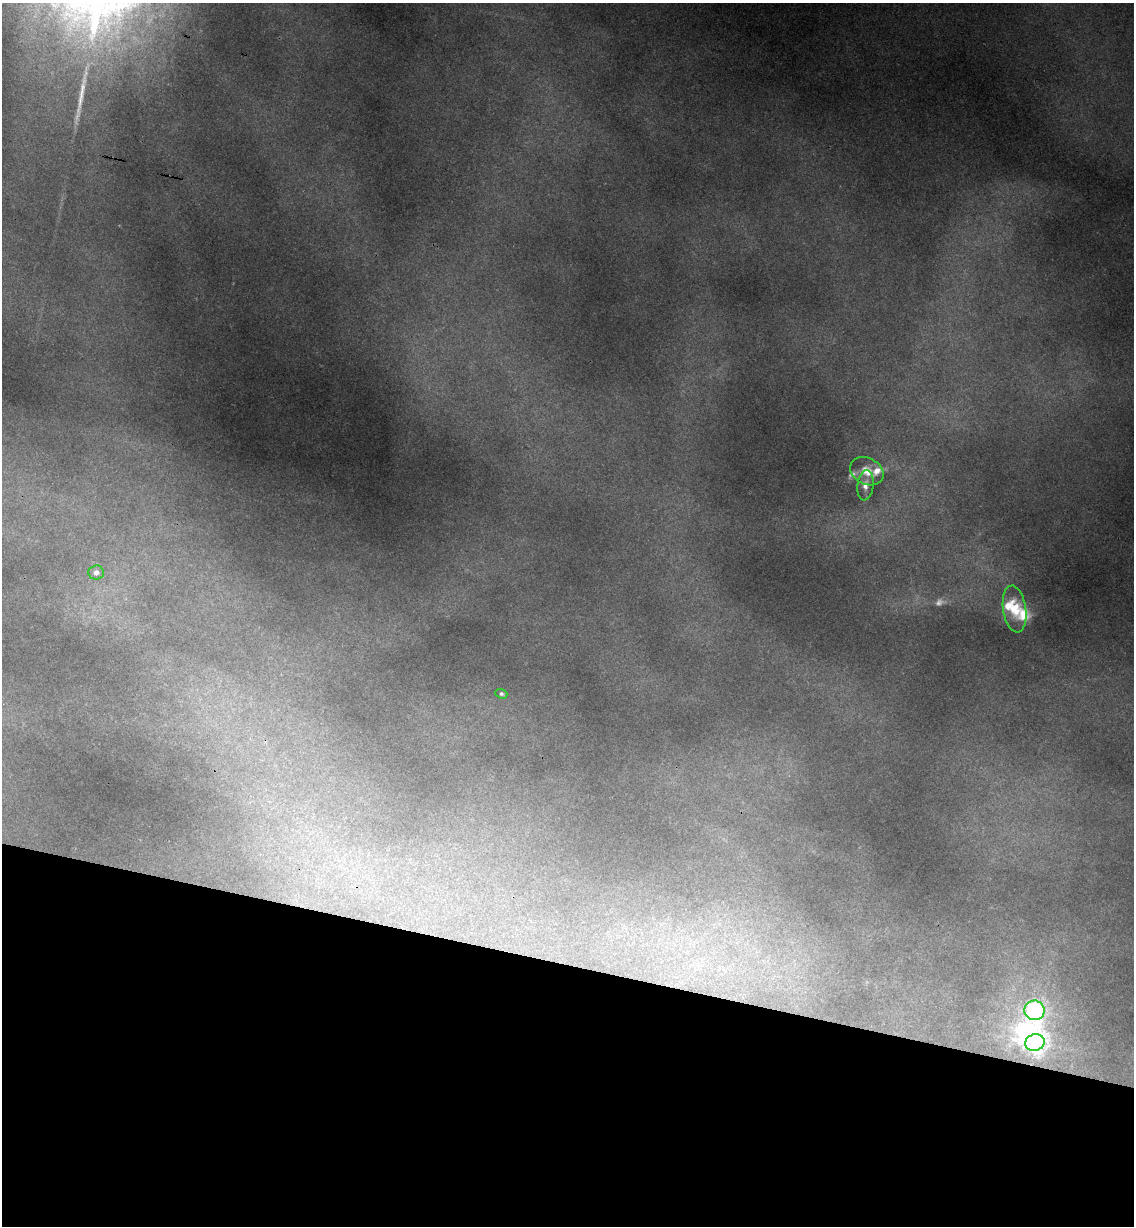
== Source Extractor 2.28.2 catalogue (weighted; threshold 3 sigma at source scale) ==
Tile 15 of 4 x 4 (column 3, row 4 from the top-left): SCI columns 2437-3568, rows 18-1241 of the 4993 x 4930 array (HDU 1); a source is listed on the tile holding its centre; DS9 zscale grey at full resolution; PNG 1136 x 1228 px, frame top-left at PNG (2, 3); each listed source drawn as its Kron ellipse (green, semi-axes under 4 px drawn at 4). Shown black and unused: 21% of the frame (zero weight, under 3 of 4 exposures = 6% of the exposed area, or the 3 px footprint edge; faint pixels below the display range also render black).
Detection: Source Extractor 2.28.2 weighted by HDU 2 'WHT'; one run over the whole footprint, this tile lists its part. Background 0.133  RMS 0.0071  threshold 0.0318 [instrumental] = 3 sigma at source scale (4.5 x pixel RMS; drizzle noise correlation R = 1.50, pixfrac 1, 0.05/0.05 arcsec/px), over >= 5 px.
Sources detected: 14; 2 too faint to see at this stretch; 1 inside a brighter object's white glare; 1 long thin detection or spike segment (spike, bleed or trail) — neither listed nor drawn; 3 inside a brighter listed object's ellipse — not listed separately; the other 7 listed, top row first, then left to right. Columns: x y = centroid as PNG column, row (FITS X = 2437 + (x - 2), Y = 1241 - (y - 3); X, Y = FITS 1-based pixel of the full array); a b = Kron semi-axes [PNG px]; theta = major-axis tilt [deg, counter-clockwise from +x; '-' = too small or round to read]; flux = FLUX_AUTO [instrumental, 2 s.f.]
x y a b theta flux
867 471 17 13 -26 12
865 485 15 8 83 6.3
96 572 8 7 - 4.5
1015 609 23 11 -81 19
501 694 6 4 -19 2.2
1034 1010 10 10 - 340
1035 1043 9 8 - 640
Overlapping masked pixels (flux is a lower limit): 1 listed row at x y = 1035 1043